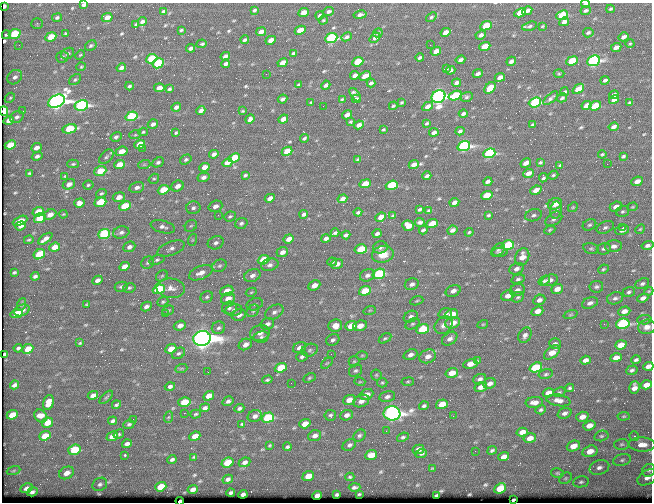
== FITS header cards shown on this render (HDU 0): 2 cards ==
NAXIS1  =                  650 / Width of table row in bytes
NAXIS2  =                  500 / Number of rows in table

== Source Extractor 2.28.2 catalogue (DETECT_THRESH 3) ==
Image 650 x 500 px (HDU 0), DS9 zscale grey, 1 PNG px = 1 image px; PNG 654 x 504 px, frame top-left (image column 1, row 500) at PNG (2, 3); each listed source drawn as its Kron ellipse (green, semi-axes under 4 px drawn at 4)
Background 363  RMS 1.3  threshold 3.81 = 3 sigma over >= 5 px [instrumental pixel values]
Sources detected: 549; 1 with non-positive FLUX_AUTO (blend fragments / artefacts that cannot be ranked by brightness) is neither listed nor drawn; of the other 548, the 500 brightest by FLUX_AUTO listed and drawn (48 fainter detections omitted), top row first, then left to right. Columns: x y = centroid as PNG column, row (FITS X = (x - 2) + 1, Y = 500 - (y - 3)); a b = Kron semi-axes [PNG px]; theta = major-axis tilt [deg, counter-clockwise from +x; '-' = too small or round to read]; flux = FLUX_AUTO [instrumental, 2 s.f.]
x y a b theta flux
586 4 4 3 - 200
84 5 4 3 - 200
4 6 4 3 - 320
610 9 4 3 - 110
254 10 4 3 - 140
586 10 5 3 - 180
163 11 4 3 - 130
328 11 5 4 - 190
527 11 5 4 - 370
304 12 5 4 - 770
520 13 6 4 26 2300
320 15 4 3 - 180
360 15 6 3 11 290
562 15 6 4 23 5000
107 17 5 4 - 640
431 17 6 4 41 140
57 18 5 4 - 160
323 20 4 3 - 86
142 21 4 3 - 230
564 22 5 4 - 340
37 24 5 5 - 130
136 24 4 3 - 120
486 26 6 4 25 3000
529 26 8 4 14 190
542 26 4 2 - 84
181 30 3 3 - 100
300 30 5 4 - 1500
261 32 5 4 - 480
445 32 5 4 - 640
65 33 3 2 - 87
378 33 5 3 - 160
588 33 5 5 - 180
15 34 6 5 - 3700
6 35 4 3 - 150
481 35 5 3 - 300
51 37 6 4 24 1800
347 37 5 4 - 200
624 37 5 3 - 260
331 38 6 4 20 11000
375 38 6 4 42 310
245 40 4 3 - 150
271 40 5 4 - 760
630 43 4 3 - 81
201 44 5 2 - 160
19 45 4 4 - 120
430 45 2 2 - 130
91 46 6 4 32 140
485 46 6 4 23 1700
616 47 5 4 - 460
191 48 4 3 - 220
436 51 5 4 - 670
293 53 4 3 - 160
68 54 7 5 34 180
80 55 5 3 - 81
225 56 5 3 - 330
62 57 6 5 - 200
420 58 4 3 - 170
152 59 6 4 24 4000
460 60 5 3 - 270
511 61 5 3 - 270
572 61 6 4 23 2300
593 61 7 5 20 16000
358 62 6 4 23 3300
158 63 6 4 30 4400
283 63 5 4 - 800
226 64 4 3 - 220
81 67 5 3 - 95
121 68 5 4 - 360
446 69 4 3 - 120
450 70 5 4 - 240
266 74 2 2 - 97
478 74 5 3 - 250
559 74 5 3 - 90
355 75 5 3 - 330
365 76 6 4 25 670
15 77 8 6 41 350
500 77 5 4 - 600
75 80 7 4 38 160
605 80 4 3 - 200
371 83 4 3 - 180
456 83 4 3 - 230
299 84 4 3 - 96
326 85 5 3 - 200
129 86 4 3 - 150
159 88 5 4 - 520
490 88 6 4 47 2300
169 89 3 3 - 130
578 89 6 4 37 1300
564 92 4 3 - 150
355 95 8 4 -54 290
614 95 5 4 - 300
455 96 7 4 18 3700
438 97 7 6 - 46000
466 97 6 5 - 150
10 98 6 4 43 130
551 98 9 3 40 210
562 98 5 3 - 140
282 99 5 3 - 240
342 99 3 2 - 85
356 99 5 4 - 230
614 100 5 3 - 300
56 101 9 6 27 54000
311 102 3 2 - 80
401 102 3 3 - 95
535 102 6 4 22 10000
630 102 4 3 - 98
81 105 7 5 13 19000
587 105 5 4 - 760
323 106 2 2 - 120
393 106 4 3 - 96
428 106 5 4 - 460
595 106 6 4 19 2900
176 107 5 3 - 320
4 111 5 4 - 3100
23 111 3 3 - 97
201 111 5 4 - 300
243 111 3 2 - 78
463 114 4 3 - 180
347 115 5 4 - 490
131 116 6 4 17 5100
17 117 7 5 30 240
250 119 5 4 - 290
283 119 5 4 - 620
9 121 5 4 - 420
350 122 3 3 - 86
427 123 4 3 - 120
153 124 5 4 - 290
532 124 3 2 - 91
359 125 5 3 - 370
613 127 5 3 - 320
69 129 7 4 14 3100
383 129 3 2 - 81
460 131 4 3 - 190
143 132 5 4 - 110
434 132 4 3 - 310
176 133 4 3 - 100
135 135 6 4 18 110
116 137 6 4 32 210
304 138 4 2 - 130
140 144 6 4 22 1500
10 145 5 4 - 1500
464 146 6 5 - 19000
36 148 6 4 22 450
142 148 2 2 - 650
121 151 6 4 20 870
287 151 5 4 - 1600
489 153 6 4 20 11000
214 154 4 4 - 290
602 154 4 3 - 93
37 156 5 4 - 230
623 156 4 3 - 130
106 157 8 5 46 210
234 158 6 4 25 3400
186 159 6 4 34 130
357 159 3 2 - 84
158 162 6 4 26 200
540 162 3 2 - 100
227 163 5 4 - 620
526 163 5 3 - 370
73 164 6 4 2 120
414 164 5 4 - 460
607 164 2 2 - 210
119 165 6 4 22 1200
144 165 6 4 19 100
560 165 3 3 - 490
204 167 5 4 - 580
100 171 6 4 22 1900
29 173 3 2 - 95
528 173 5 4 - 550
245 175 4 3 - 120
553 175 5 4 - 100
65 176 4 4 - 95
427 176 4 3 - 200
204 177 6 4 14 290
543 178 4 3 - 140
154 179 5 4 - 120
488 181 4 3 - 250
637 181 6 4 24 550
69 184 6 5 - 480
365 184 6 4 24 1500
88 185 5 4 - 120
392 185 6 4 20 4300
177 186 6 5 - 520
137 187 7 5 15 360
163 190 6 4 21 2100
536 190 6 4 24 530
101 193 5 4 - 140
487 195 6 4 20 2700
119 197 6 5 - 640
270 198 5 4 - 530
342 199 5 4 - 380
100 202 6 4 20 3000
454 202 5 4 - 300
79 203 5 4 - 510
555 204 7 5 23 910
125 206 6 4 22 2800
215 206 7 5 20 390
573 207 5 4 - 100
616 207 6 5 - 550
633 207 5 4 - 91
193 208 7 6 - 250
420 209 4 3 - 140
429 210 4 3 - 110
556 210 8 5 81 220
622 211 6 5 - 160
38 212 6 4 20 1700
358 212 4 3 - 140
63 214 4 3 - 78
304 214 4 3 - 180
50 215 6 5 - 570
218 215 3 3 - 100
488 215 4 2 - 100
534 215 8 6 17 250
230 216 6 4 24 160
393 216 4 3 - 100
381 217 5 4 - 890
40 218 6 4 21 3100
554 219 9 6 36 280
20 221 8 4 26 1100
420 222 5 4 - 190
241 223 6 5 - 190
432 224 6 4 22 1600
589 225 7 5 28 170
20 226 5 4 - 370
191 226 6 5 - 150
408 226 6 5 - 850
163 227 12 6 -14 330
605 227 9 5 24 240
623 227 3 2 - 280
640 229 5 4 - 100
423 230 4 2 - 140
452 230 5 4 - 250
550 230 6 4 24 120
622 230 7 4 11 460
121 232 8 6 14 290
469 232 4 3 - 90
335 233 4 3 - 160
377 233 4 3 - 240
104 234 6 5 - 6100
346 235 4 3 - 210
326 238 4 3 - 280
45 239 8 3 36 420
289 239 5 4 - 610
29 240 5 3 - 110
192 240 6 4 71 120
216 243 8 6 22 300
508 245 6 5 - 4700
647 245 6 4 13 270
613 246 9 6 7 410
55 247 5 4 - 1100
129 247 6 5 - 280
380 247 7 6 - 230
171 248 14 6 21 410
361 249 6 4 13 2600
591 249 8 5 -15 170
604 249 7 5 14 240
498 250 8 5 45 150
282 252 6 4 21 400
500 252 8 4 3 150
39 254 6 4 31 2200
383 254 11 8 9 1200
522 257 9 7 68 810
157 260 8 4 18 170
263 260 6 4 21 2400
332 262 5 3 - 120
148 263 6 6 - 190
337 264 6 5 - 400
270 265 9 6 15 310
124 266 5 4 - 550
219 266 7 6 - 200
516 269 7 5 23 310
603 269 5 3 - 110
14 272 3 3 - 120
201 273 12 6 22 600
379 274 6 5 - 6800
367 275 8 6 24 350
35 276 4 3 - 190
162 276 6 5 - 140
252 276 8 6 22 360
518 279 7 4 14 170
97 280 5 4 - 340
549 280 9 5 16 460
544 281 6 4 34 140
412 284 7 5 22 340
642 284 7 5 26 210
314 285 6 4 26 660
121 287 6 5 - 160
596 287 7 5 8 190
129 288 6 4 13 140
171 288 14 9 -6 670
159 289 6 5 - 5400
557 289 6 4 20 620
517 290 7 6 - 300
227 291 6 5 - 890
365 291 6 4 20 2300
453 291 8 5 23 410
649 291 4 3 - 84
251 292 6 4 29 99
629 292 6 5 - 170
508 296 7 5 23 590
207 297 6 5 - 160
518 297 6 5 - 150
615 298 8 6 16 260
643 298 6 4 22 320
228 299 7 5 23 730
539 300 6 5 - 370
417 301 7 4 19 110
163 302 6 4 22 130
590 303 8 5 20 300
22 304 6 4 71 120
87 304 4 2 - 80
255 304 8 6 19 220
146 307 5 4 - 330
229 308 7 6 - 240
22 310 8 5 21 420
168 310 6 4 21 120
234 310 8 6 10 270
370 310 6 4 18 100
253 311 7 5 44 210
537 311 6 4 21 680
624 311 6 4 19 500
274 312 10 6 30 330
17 313 6 4 18 1300
165 313 3 3 - 110
445 314 7 5 16 210
452 314 6 5 - 1200
239 315 7 5 15 520
570 315 7 3 19 98
411 317 7 5 26 260
644 320 7 4 5 160
453 323 7 5 20 850
267 324 7 5 22 340
412 324 7 5 26 170
483 324 5 3 - 82
604 324 2 2 - 340
623 324 7 5 14 12000
444 325 10 8 43 450
180 326 6 4 20 530
335 326 7 6 - 920
351 326 6 4 20 1700
360 326 7 5 18 730
647 327 9 7 12 500
218 328 7 6 - 240
423 329 6 5 - 3500
260 333 10 7 14 450
525 335 8 6 59 300
261 337 7 5 9 210
202 338 9 7 9 120000
385 338 7 4 30 140
450 339 8 6 37 330
333 340 7 5 28 240
80 343 4 3 - 97
245 344 7 5 28 560
555 344 6 5 - 240
621 345 6 4 19 1100
300 347 7 5 27 440
18 348 4 3 - 160
28 349 6 4 25 1100
171 349 6 4 24 1100
310 350 8 6 18 250
552 352 9 5 39 1000
178 353 7 5 35 170
5 354 3 3 - 160
331 354 2 2 - 190
362 355 6 4 1 96
410 355 7 5 22 340
428 356 8 6 23 560
302 357 6 5 - 210
616 358 6 4 17 750
585 360 5 4 - 390
636 360 4 3 - 180
354 361 5 5 - 110
478 361 3 3 - 210
327 363 7 4 44 140
470 364 7 5 13 760
648 366 5 4 - 450
536 367 6 4 19 3900
281 368 6 4 22 2600
181 369 6 4 20 110
632 370 6 4 19 170
356 371 7 5 38 180
208 372 3 2 - 82
452 373 6 4 18 1200
546 374 7 5 11 160
376 375 5 5 - 140
309 378 6 4 28 130
480 379 6 5 - 230
267 380 5 3 - 150
360 382 5 3 - 79
408 382 6 3 8 99
291 383 2 2 - 79
382 383 5 4 - 120
490 383 6 5 - 420
14 385 5 3 - 280
646 385 6 4 19 720
170 386 5 4 - 260
481 387 6 5 - 580
570 388 4 4 - 130
634 388 6 5 - 490
559 392 6 4 22 140
548 393 6 4 19 760
367 394 7 5 24 540
93 395 5 4 - 360
209 396 6 4 33 960
106 397 8 3 45 110
387 397 8 5 12 290
349 400 6 5 - 790
558 400 12 6 -9 470
228 401 6 4 35 230
361 401 8 6 23 450
184 402 6 4 15 2400
534 402 9 5 6 510
48 403 7 5 72 920
442 404 6 4 19 1300
116 405 5 3 - 140
424 406 5 4 - 180
205 408 5 4 - 260
239 408 5 4 - 200
541 410 5 4 - 150
184 413 2 2 - 83
392 413 8 7 - 50000
564 413 7 5 20 290
196 414 5 4 - 120
12 415 6 4 23 1300
330 415 6 5 - 160
347 415 6 5 - 360
41 416 7 5 -51 820
255 416 7 6 - 370
453 416 3 2 - 84
624 416 6 4 6 110
169 417 6 4 69 110
582 417 6 5 - 630
268 418 6 5 - 7600
133 419 2 2 - 140
113 421 4 3 - 190
47 423 6 4 28 1400
129 424 5 4 - 140
242 424 3 3 - 98
305 424 6 4 19 960
589 426 6 5 - 700
386 431 2 2 - 420
522 432 6 4 13 630
119 434 6 4 32 89
359 435 7 5 43 170
45 436 6 4 21 1400
112 436 6 4 24 1100
195 436 6 4 24 920
315 436 6 5 - 370
601 436 7 5 14 200
634 436 5 5 - 130
403 437 6 4 21 160
530 438 6 5 - 630
127 444 5 4 - 280
622 444 7 5 1 180
270 445 4 3 - 94
349 445 7 5 34 210
642 445 13 7 -2 780
573 446 7 5 20 920
287 447 4 3 - 160
418 449 6 4 14 650
75 450 6 5 - 4400
492 450 5 3 - 140
475 451 2 2 - 250
590 451 8 5 15 960
421 453 6 4 21 190
125 455 3 3 - 170
371 455 6 5 - 920
194 457 4 4 - 97
504 457 5 4 - 560
172 459 4 3 - 180
622 460 9 5 15 260
245 462 6 4 23 300
228 463 6 5 - 1800
599 467 10 7 17 440
432 468 4 2 - 80
649 470 7 6 - 230
14 471 7 3 19 95
66 473 8 6 28 710
557 473 6 5 - 130
308 476 6 4 21 1100
350 477 4 4 - 100
647 477 11 7 31 540
566 478 7 5 37 160
228 479 5 4 - 220
581 482 8 5 11 200
100 484 8 6 31 260
161 487 6 4 21 2200
355 487 6 3 2 200
26 488 6 4 25 390
500 488 6 5 - 2300
193 489 5 4 - 370
32 492 5 3 - 240
231 493 4 3 - 170
243 494 4 3 - 240
337 494 4 3 - 100
359 494 3 2 - 86
317 495 5 4 - 520
437 495 4 2 - 120
513 499 3 2 - 150
180 501 4 3 - 1300
At the frame edge (FLAGS 8, measured only in part): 7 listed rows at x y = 586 4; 84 5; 4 6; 4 111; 648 366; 647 477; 180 501
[48 fainter detections neither listed nor drawn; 1 non-positive-flux detection neither listed nor drawn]